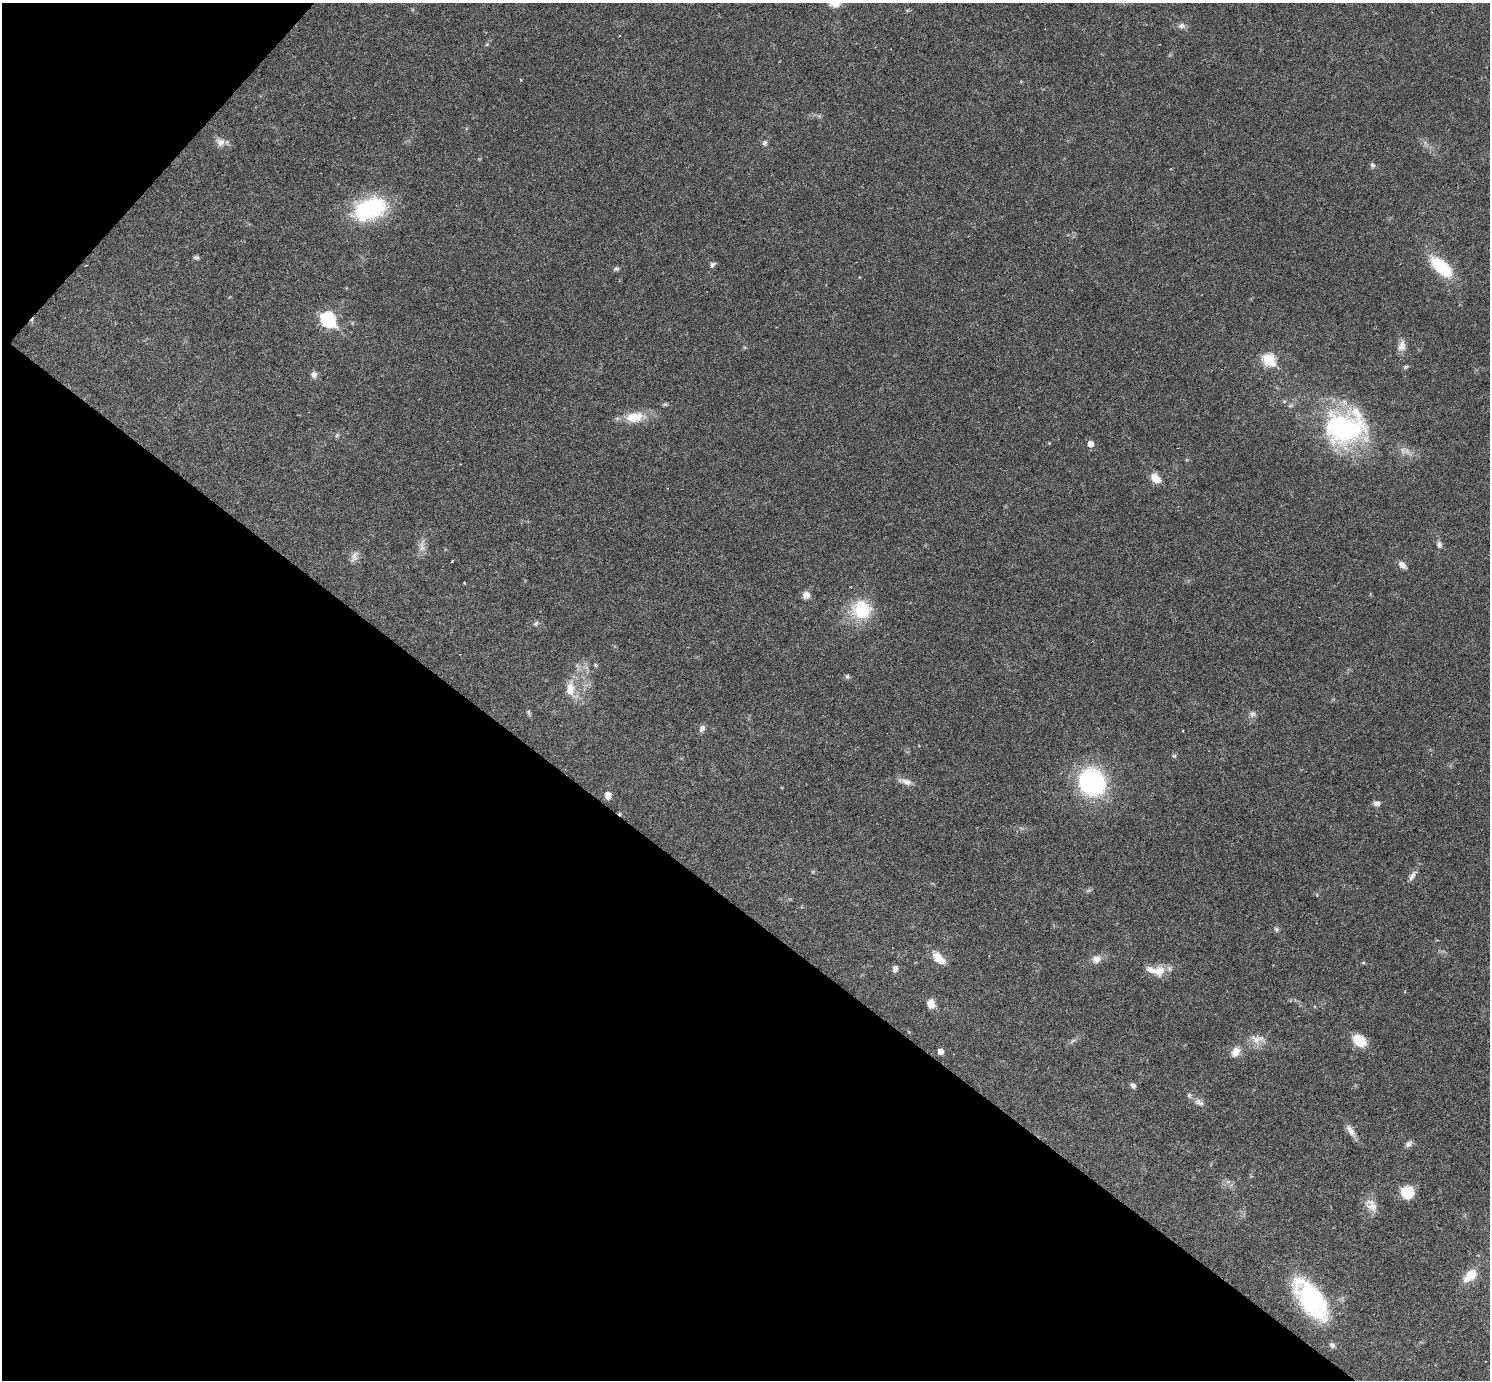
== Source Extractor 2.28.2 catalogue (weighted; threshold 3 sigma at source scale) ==
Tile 9 of 4 x 4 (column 1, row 3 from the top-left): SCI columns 2-1489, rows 1672-3049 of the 5953 x 5957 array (HDU 1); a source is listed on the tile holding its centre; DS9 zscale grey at full resolution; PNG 1492 x 1382 px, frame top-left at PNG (2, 3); no overlay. Shown black and unused: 37% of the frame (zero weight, under 3 of 6 exposures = <1% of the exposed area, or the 3 px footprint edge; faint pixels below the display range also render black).
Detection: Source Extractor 2.28.2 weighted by HDU 2 'WHT'; one run over the whole footprint, this tile lists its part. Background 0.0199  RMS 0.0021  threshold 0.00846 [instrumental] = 3 sigma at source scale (4.09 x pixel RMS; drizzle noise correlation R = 1.36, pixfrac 0.8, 0.05/0.05 arcsec/px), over >= 5 px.
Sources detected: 68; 3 cosmic-ray / hot-pixel residue — not listed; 3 inside a brighter listed object's ellipse — not listed separately; the other 62 listed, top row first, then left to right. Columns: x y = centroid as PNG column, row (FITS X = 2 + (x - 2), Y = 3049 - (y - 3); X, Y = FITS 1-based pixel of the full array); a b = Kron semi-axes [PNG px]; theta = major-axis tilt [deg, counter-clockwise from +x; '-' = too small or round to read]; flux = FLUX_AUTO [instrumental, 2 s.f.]
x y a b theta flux
835 4 15 9 -5 1.3
1181 26 9 7 23 0.69
220 142 12 11 - 1.2
765 143 7 5 58 0.49
1372 165 7 6 - 0.42
370 209 40 24 21 16
196 257 8 5 -6 0.37
712 264 7 6 - 0.45
1441 267 24 11 -43 10
616 269 6 6 - 0.38
328 319 8 7 - 26
1402 346 16 9 75 1.3
1269 359 7 6 - 13
1406 367 6 5 - 0.27
314 374 8 7 - 0.76
634 417 25 14 9 3.7
1345 428 49 37 8 29
337 435 7 4 71 0.28
1090 444 5 5 - 1.3
1155 478 13 8 -43 2.1
1439 544 9 6 -79 0.67
422 547 14 6 -88 1.1
354 556 16 7 71 1
452 561 4 3 - 0.98
1402 565 10 7 -47 0.94
464 583 3 2 - 0.14
806 595 8 7 - 1.3
862 610 27 26 - 7.5
536 623 8 5 63 0.37
596 665 5 4 - 0.28
847 677 7 5 -89 0.37
570 689 22 12 88 2.8
528 712 7 4 -89 0.3
1253 714 8 6 1 0.57
702 728 9 7 67 0.67
1183 731 3 2 - 0.16
1174 756 5 5 - 0.29
906 782 14 7 -16 1.2
1092 782 22 20 -54 29
608 795 7 6 - 1.3
1377 803 9 6 -6 0.64
1412 876 17 5 58 0.89
1276 929 6 5 - 0.36
937 957 14 10 -62 2
1096 959 11 9 24 1.3
895 969 8 6 86 0.7
1160 971 17 14 64 2.3
1405 992 4 3 - 0.15
931 1004 9 7 -78 2
1256 1039 15 11 -22 1.9
1359 1040 14 10 -37 4.2
941 1051 5 4 - 1.4
1235 1052 14 10 60 1.5
1133 1086 7 5 -46 0.56
1199 1102 15 6 -27 0.85
1351 1131 17 7 -51 1.3
1408 1144 9 6 44 0.68
1407 1192 12 11 - 4.7
1371 1205 20 13 -49 2
1470 1276 18 10 45 3.2
1311 1298 47 22 -54 24
1332 1345 8 6 -46 0.52
Isophote crosses this tile's border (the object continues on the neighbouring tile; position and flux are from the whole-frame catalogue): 1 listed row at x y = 835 4